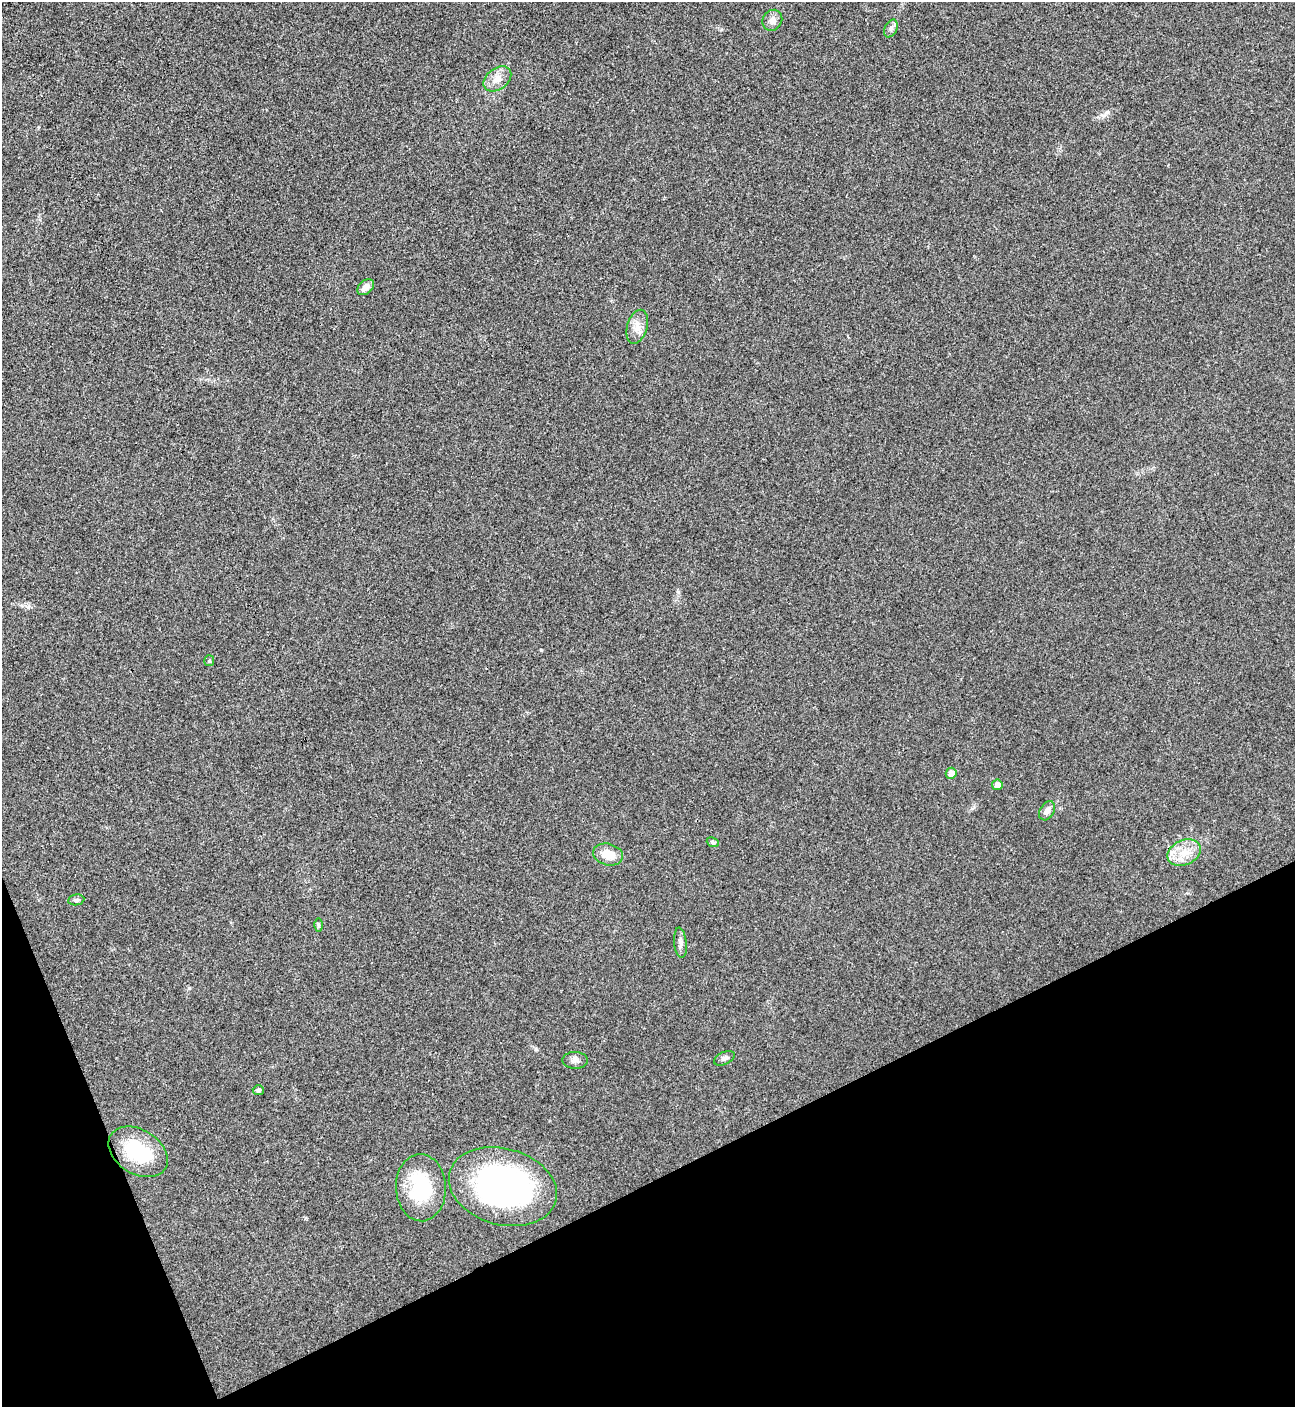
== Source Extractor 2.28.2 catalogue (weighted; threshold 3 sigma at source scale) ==
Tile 14 of 4 x 4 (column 2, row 4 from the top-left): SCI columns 1590-2882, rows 5-1409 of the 5625 x 5637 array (HDU 1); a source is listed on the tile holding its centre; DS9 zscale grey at full resolution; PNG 1297 x 1409 px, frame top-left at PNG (2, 2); each listed source drawn as its Kron ellipse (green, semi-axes under 4 px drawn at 4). Shown black and unused: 20% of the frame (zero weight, under 3 of 4 exposures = <1% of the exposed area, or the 3 px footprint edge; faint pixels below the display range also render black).
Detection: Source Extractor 2.28.2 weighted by HDU 2 'WHT'; one run over the whole footprint, this tile lists its part. Background 0.0192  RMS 0.0056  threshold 0.0252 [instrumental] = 3 sigma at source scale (4.5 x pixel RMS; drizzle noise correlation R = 1.50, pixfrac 1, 0.05/0.05 arcsec/px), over >= 5 px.
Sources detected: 21; all 21 listed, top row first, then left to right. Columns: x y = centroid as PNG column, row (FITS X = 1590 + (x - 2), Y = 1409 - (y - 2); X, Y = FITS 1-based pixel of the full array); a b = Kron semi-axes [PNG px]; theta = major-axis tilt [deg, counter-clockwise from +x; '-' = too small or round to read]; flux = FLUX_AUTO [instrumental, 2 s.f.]
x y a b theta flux
772 20 11 9 57 3.4
891 28 9 6 63 1.7
497 79 15 10 37 5.7
366 287 9 6 43 3.7
637 327 17 10 74 5.4
209 661 5 5 - 0.98
951 773 5 5 - 3.1
997 785 5 5 - 3.2
1047 811 10 7 60 2.6
713 842 6 4 -23 0.85
1184 853 17 12 24 9.1
608 854 15 10 -14 8.6
76 900 8 5 9 1.2
319 925 6 4 90 0.84
680 943 15 6 -84 2.5
724 1058 11 6 26 1.9
575 1060 12 8 -3 2.8
258 1090 5 5 - 1.1
138 1152 32 22 -32 33
503 1187 55 38 -15 160
421 1188 33 25 -87 36
Unlisted compact peaks at least as high as the median listed source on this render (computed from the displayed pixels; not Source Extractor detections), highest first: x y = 541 650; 189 988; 536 1049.